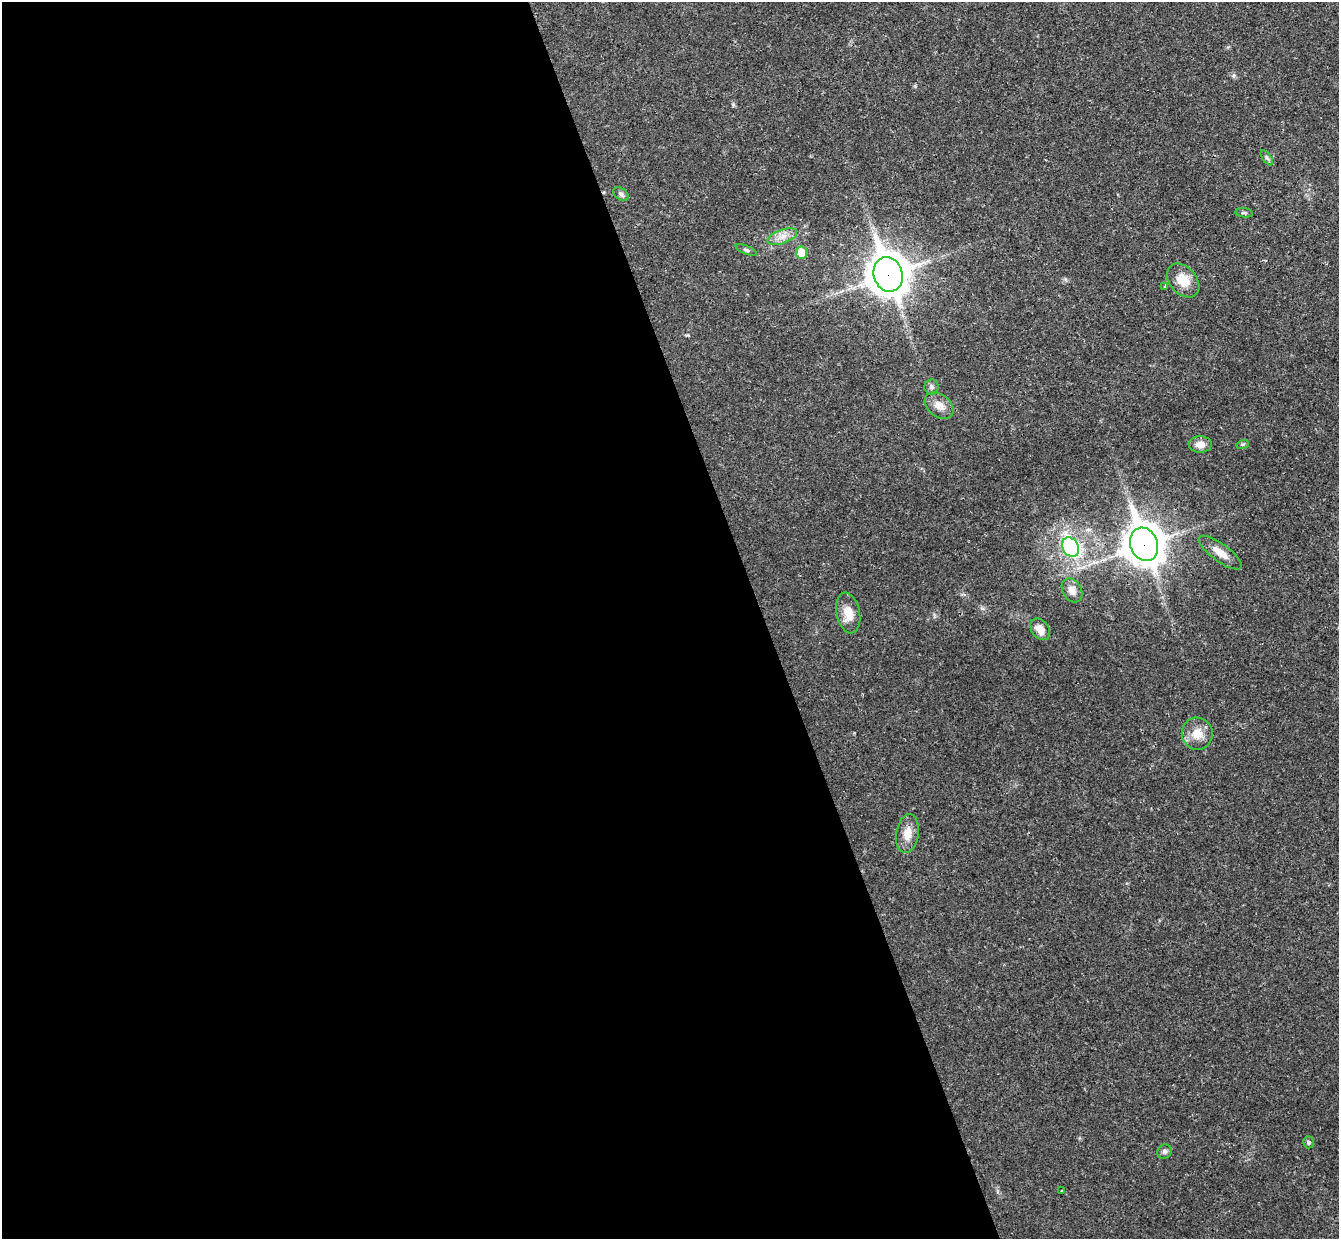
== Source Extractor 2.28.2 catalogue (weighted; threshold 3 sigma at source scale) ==
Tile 9 of 4 x 4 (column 1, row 3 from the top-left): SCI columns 56-1392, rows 1408-2644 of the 5460 x 5411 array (HDU 1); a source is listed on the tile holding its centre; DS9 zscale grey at full resolution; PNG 1341 x 1241 px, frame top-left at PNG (2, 2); each listed source drawn as its Kron ellipse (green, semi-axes under 4 px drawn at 4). Shown black and unused: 57% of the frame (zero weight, under 3 of 4 exposures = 6% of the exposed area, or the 3 px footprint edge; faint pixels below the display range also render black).
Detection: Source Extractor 2.28.2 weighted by HDU 2 'WHT'; one run over the whole footprint, this tile lists its part. Background 0.0325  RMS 0.0025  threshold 0.0114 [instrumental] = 3 sigma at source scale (4.5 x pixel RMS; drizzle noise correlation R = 1.50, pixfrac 1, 0.05/0.05 arcsec/px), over >= 5 px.
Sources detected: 24; all 24 listed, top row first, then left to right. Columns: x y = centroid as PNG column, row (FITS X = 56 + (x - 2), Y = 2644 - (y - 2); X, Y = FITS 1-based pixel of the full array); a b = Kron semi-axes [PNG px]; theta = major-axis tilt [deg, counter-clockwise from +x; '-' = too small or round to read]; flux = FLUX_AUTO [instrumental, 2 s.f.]
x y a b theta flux
1267 158 9 4 -54 0.49
621 194 8 5 -38 0.69
1244 213 9 4 -7 0.46
782 237 15 7 19 2.1
746 250 11 3 -23 0.47
802 253 6 5 - 5.6
888 274 17 14 -71 570
1183 281 19 13 -48 4.5
1165 286 3 3 - 0.32
931 387 8 7 - 0.67
939 406 16 11 -38 2.6
1200 444 11 8 0 2.1
1243 444 6 4 18 0.37
1144 544 17 13 -71 530
1071 547 10 8 -62 45
1220 553 26 8 -36 3.1
1072 590 13 9 -60 2
848 613 20 11 -79 3.9
1040 629 12 8 -52 2.4
1197 734 16 15 - 3.7
907 834 19 11 81 3.3
1308 1142 6 5 - 0.43
1164 1152 7 7 - 0.68
1062 1191 3 2 - 0.2
Overlapping masked pixels (flux is a lower limit): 2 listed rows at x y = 888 274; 1144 544